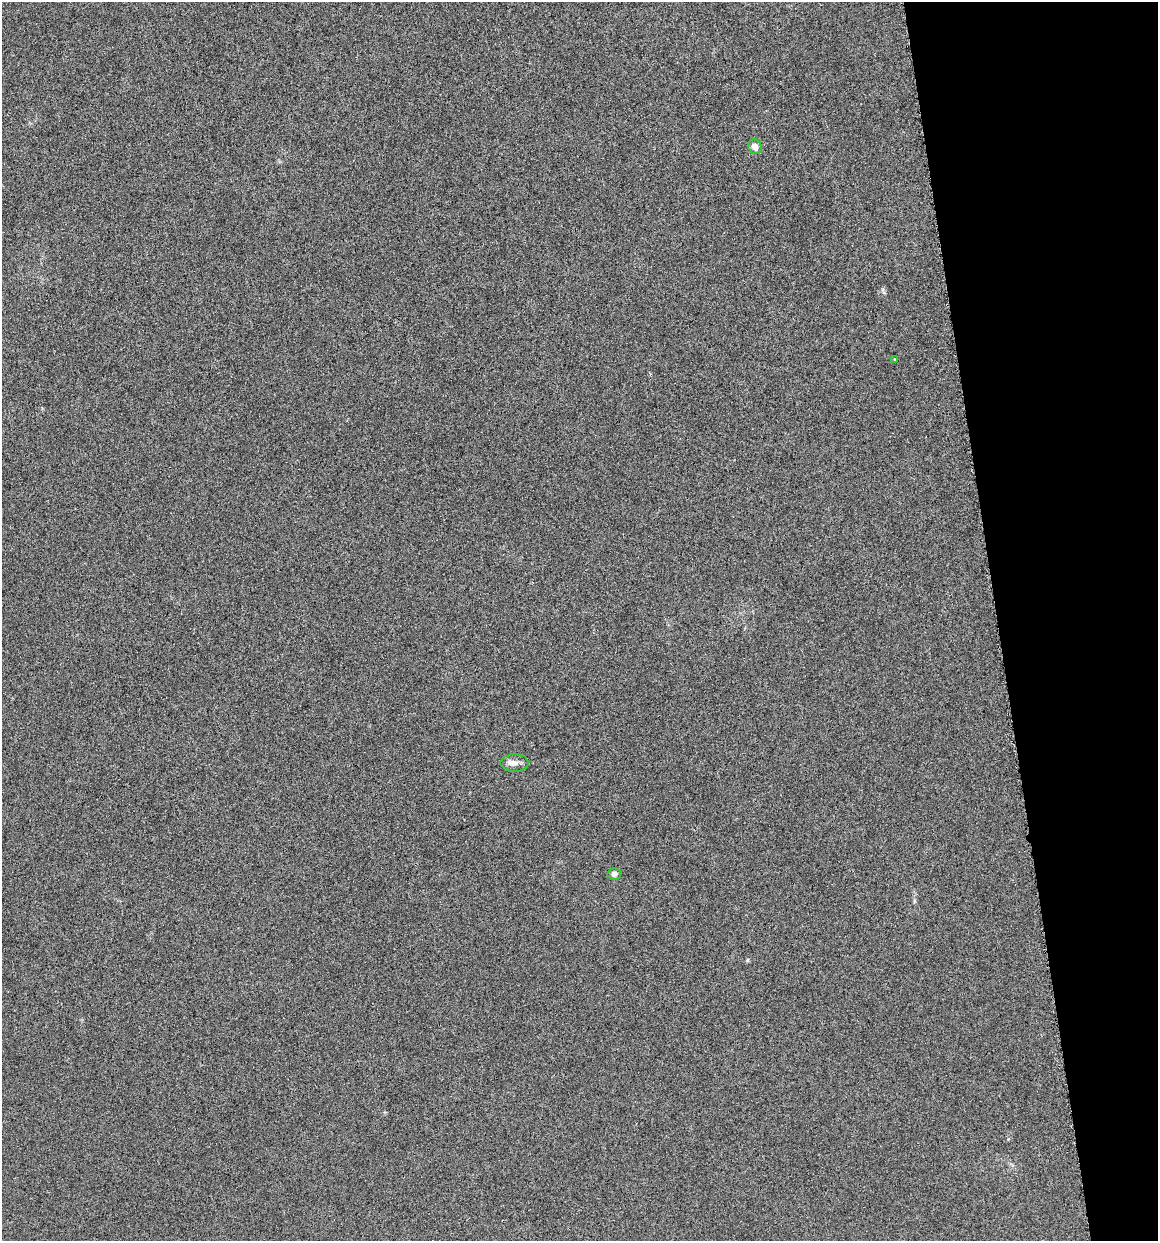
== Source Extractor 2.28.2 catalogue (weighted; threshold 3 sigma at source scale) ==
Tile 12 of 4 x 4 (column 4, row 3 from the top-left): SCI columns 3555-4710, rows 1245-2483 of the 4745 x 4962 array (HDU 1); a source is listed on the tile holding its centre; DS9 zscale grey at full resolution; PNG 1160 x 1243 px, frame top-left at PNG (2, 2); each listed source drawn as its Kron ellipse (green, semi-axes under 4 px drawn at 4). Shown black and unused: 14% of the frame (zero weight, under 4 of 8 exposures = <1% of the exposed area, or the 3 px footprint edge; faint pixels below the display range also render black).
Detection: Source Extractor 2.28.2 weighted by HDU 2 'WHT'; one run over the whole footprint, this tile lists its part. Background -6.77e-04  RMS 0.0021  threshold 0.00878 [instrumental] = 3 sigma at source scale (4.09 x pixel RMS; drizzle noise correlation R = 1.36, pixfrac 0.8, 0.0396/0.0396 arcsec/px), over >= 5 px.
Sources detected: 4; all 4 listed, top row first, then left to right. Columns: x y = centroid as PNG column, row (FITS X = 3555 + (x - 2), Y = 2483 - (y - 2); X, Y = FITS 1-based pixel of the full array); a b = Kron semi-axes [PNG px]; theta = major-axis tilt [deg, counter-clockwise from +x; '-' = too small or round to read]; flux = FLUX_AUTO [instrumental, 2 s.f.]
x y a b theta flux
755 147 7 6 - 1.2
895 359 4 3 - 0.24
514 763 14 9 0 1.2
614 874 6 6 - 0.67